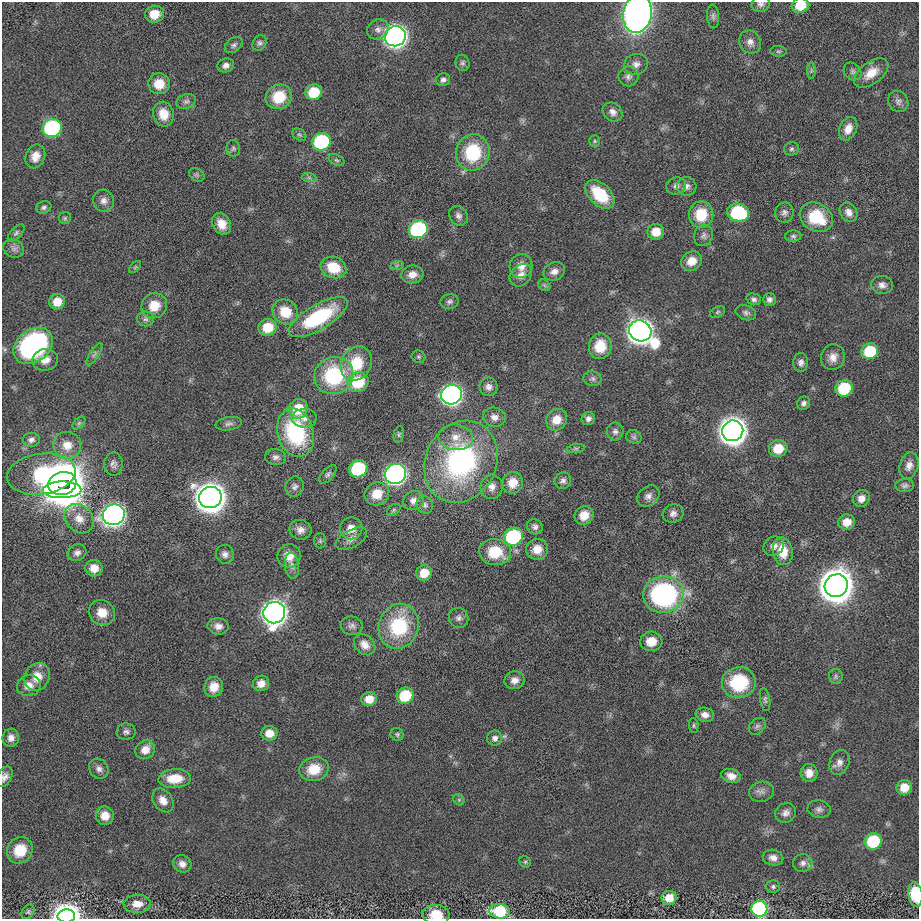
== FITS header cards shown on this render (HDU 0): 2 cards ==
NAXIS1  =                  917 / length of data axis 1
NAXIS2  =                  917 / length of data axis 2

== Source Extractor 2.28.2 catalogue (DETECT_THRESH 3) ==
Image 917 x 917 px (HDU 0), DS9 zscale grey, 1 PNG px = 1 image px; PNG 921 x 921 px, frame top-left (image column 1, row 917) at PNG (2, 2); each listed source drawn as its Kron ellipse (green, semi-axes under 4 px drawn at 4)
Background 1.28e-05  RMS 0.0024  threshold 0.0071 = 3 sigma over >= 5 px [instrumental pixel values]
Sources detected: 213; all 213 listed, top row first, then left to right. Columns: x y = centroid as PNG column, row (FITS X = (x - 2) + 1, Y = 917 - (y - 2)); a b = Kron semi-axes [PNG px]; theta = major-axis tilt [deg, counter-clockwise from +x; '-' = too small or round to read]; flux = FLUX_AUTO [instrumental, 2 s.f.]
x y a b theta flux
761 4 9 8 - 0.59
800 5 9 7 15 3.3
154 14 9 8 - 2.9
637 14 19 14 80 98
713 16 12 6 -85 0.53
378 29 11 9 32 0.87
395 36 10 10 - 170
750 42 12 10 -60 1
259 43 8 6 58 0.44
234 45 10 6 39 0.49
778 51 8 5 -5 0.32
462 63 8 7 - 0.41
636 64 12 10 19 1
226 65 8 7 - 0.76
811 71 8 4 90 0.29
853 71 9 8 - 0.48
871 73 20 11 37 2.4
628 76 10 10 - 0.76
443 80 7 6 - 0.49
159 84 11 10 - 2.7
314 92 8 7 - 5
279 97 13 12 - 4.6
186 101 10 7 18 0.64
898 101 11 9 -55 0.69
613 112 11 8 -40 0.91
163 114 12 10 -77 2.6
52 128 9 9 - 28
848 129 12 8 66 1.6
299 135 7 5 -33 0.31
595 141 6 5 - 0.26
321 142 9 8 - 18
233 148 8 7 - 0.38
792 149 7 6 - 0.4
473 152 18 16 75 9
35 156 12 9 68 1.6
336 160 8 5 -26 0.31
197 175 8 6 -33 0.39
309 178 7 4 -1 0.32
676 186 10 8 17 0.65
687 186 10 9 - 0.76
600 194 17 10 -44 6.7
104 201 11 10 - 1
44 207 8 6 21 0.41
738 212 11 9 -14 15
784 212 10 9 - 0.67
849 212 10 8 -52 0.96
701 214 13 12 - 4.6
458 216 10 8 -52 0.71
816 217 17 13 -27 6.9
65 218 6 6 - 0.31
222 224 11 9 -57 2.2
418 229 9 9 - 22
656 232 8 8 - 2.6
16 233 11 5 46 0.4
703 236 11 9 66 0.67
793 236 8 5 1 0.37
14 248 11 8 -24 0.74
692 261 11 9 32 2
397 265 7 4 20 0.24
521 266 12 11 - 1.6
135 267 7 4 45 0.25
333 267 13 10 -21 4.4
554 271 11 8 23 1
412 274 11 9 7 1.4
521 275 12 9 47 1.2
544 285 7 5 -43 0.34
882 285 11 9 -1 0.91
754 299 7 6 - 0.48
769 300 6 6 - 0.57
450 301 9 7 7 0.52
57 302 8 7 - 2.4
154 306 13 12 - 3
285 312 13 12 - 3.6
717 312 8 5 28 0.3
746 313 10 7 -19 0.57
318 317 33 12 30 13
145 319 8 7 - 0.56
268 327 9 8 - 4.1
640 331 11 10 - 270
33 346 21 16 37 36
600 346 13 11 78 3.8
870 351 8 8 - 7.2
94 354 13 4 57 0.5
418 357 7 6 - 0.31
833 357 13 12 - 1.4
45 360 13 11 7 1.6
356 363 18 15 59 6
801 363 9 7 89 0.71
334 375 20 18 27 13
593 379 9 7 -12 0.49
358 382 10 9 - 7.2
489 387 9 9 - 0.83
844 388 9 8 - 8
451 395 10 9 - 110
804 403 7 6 - 0.53
298 409 10 9 - 4.4
494 417 11 9 -14 1.1
304 418 12 9 1 1.1
588 418 7 6 - 0.61
557 420 11 10 - 2.1
79 423 8 4 45 0.33
229 424 13 6 9 0.58
733 431 11 10 - 360
615 432 9 8 - 0.61
296 433 24 18 -73 16
399 434 8 5 78 0.27
456 437 17 12 -6 2.2
634 437 8 6 -28 0.42
31 440 8 7 - 0.59
67 445 14 13 - 2.2
778 448 9 8 - 3.7
576 449 9 4 8 0.37
276 457 10 8 -10 0.71
461 462 42 35 64 31
113 464 11 9 89 0.75
909 466 13 9 74 1.1
358 469 9 8 - 12
41 474 34 20 8 27
328 474 11 6 48 0.49
395 474 11 10 - 120
563 481 8 8 - 0.61
62 483 14 11 17 660
513 483 11 10 - 2.4
905 486 9 6 2 0.49
295 487 10 9 - 0.66
492 487 12 11 - 1.2
62 490 19 8 0 110
377 494 12 11 - 2.7
648 496 12 9 41 1
210 498 11 10 - 470
861 498 9 8 - 1.2
414 501 11 9 27 1.1
425 505 9 8 - 0.56
394 510 7 5 37 0.29
673 514 10 9 - 0.83
114 515 11 10 - 160
584 515 10 8 38 2
79 519 16 13 -46 2.2
847 522 8 7 - 2.1
535 527 8 7 - 0.61
351 528 11 11 - 1.7
300 530 11 10 - 1.1
513 537 9 8 - 19
351 539 17 8 28 1.2
320 541 7 6 - 0.33
774 546 11 9 33 0.9
537 549 11 10 - 2
783 551 14 10 -80 3
495 552 16 13 -9 5.2
77 553 10 8 28 0.75
225 554 9 9 - 0.77
289 556 12 11 - 2.1
292 566 13 7 -84 0.87
94 568 8 8 - 2
424 573 8 7 - 2.7
836 586 12 11 - 660
663 595 20 18 6 33
102 613 13 12 - 2.4
274 613 11 10 - 240
459 618 10 9 - 0.71
218 626 11 8 -7 0.99
352 626 11 9 -8 0.7
399 626 23 19 69 11
651 641 11 10 - 2.3
365 645 12 9 -45 1.4
836 676 7 7 - 0.35
37 677 14 12 65 2.4
514 680 10 9 - 1.1
739 682 17 15 10 7.9
261 683 8 7 - 1.4
29 686 12 10 14 1.5
214 687 10 9 - 2.3
405 696 8 8 - 6.9
369 699 8 7 - 2.3
765 700 12 5 -80 0.39
705 715 9 7 -13 1
694 726 7 5 -85 0.27
757 726 9 7 44 0.53
126 732 9 8 - 0.59
269 733 8 7 - 2.1
397 734 7 6 - 0.32
11 738 9 8 - 0.97
495 738 7 7 - 0.68
145 750 10 9 - 1.9
839 763 13 9 67 1
99 769 10 9 - 0.85
314 769 15 11 16 3.9
809 773 9 8 - 1.5
731 776 10 6 -18 1.2
5 777 11 7 63 0.83
175 779 16 9 4 3.6
904 787 8 7 - 2.7
761 792 12 10 11 0.86
163 800 13 9 -56 1.5
459 800 6 5 - 0.24
819 809 11 8 -9 0.7
786 813 11 9 30 0.9
105 816 9 9 - 1.7
873 841 9 8 - 10
20 850 14 12 57 3.5
773 858 10 8 -12 0.99
525 862 6 5 - 0.27
803 863 10 9 - 0.81
182 864 9 8 - 0.97
773 887 7 6 - 0.38
915 895 12 7 -82 5.5
669 898 7 7 - 3
137 904 13 9 2 1.9
759 909 8 8 - 38
500 911 10 7 -5 12
28 912 8 5 57 0.35
436 915 13 9 -5 2.7
66 916 9 6 2 310
At the frame edge (FLAGS 8, measured only in part): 7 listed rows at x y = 761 4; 800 5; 637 14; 5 777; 915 895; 436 915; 66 916